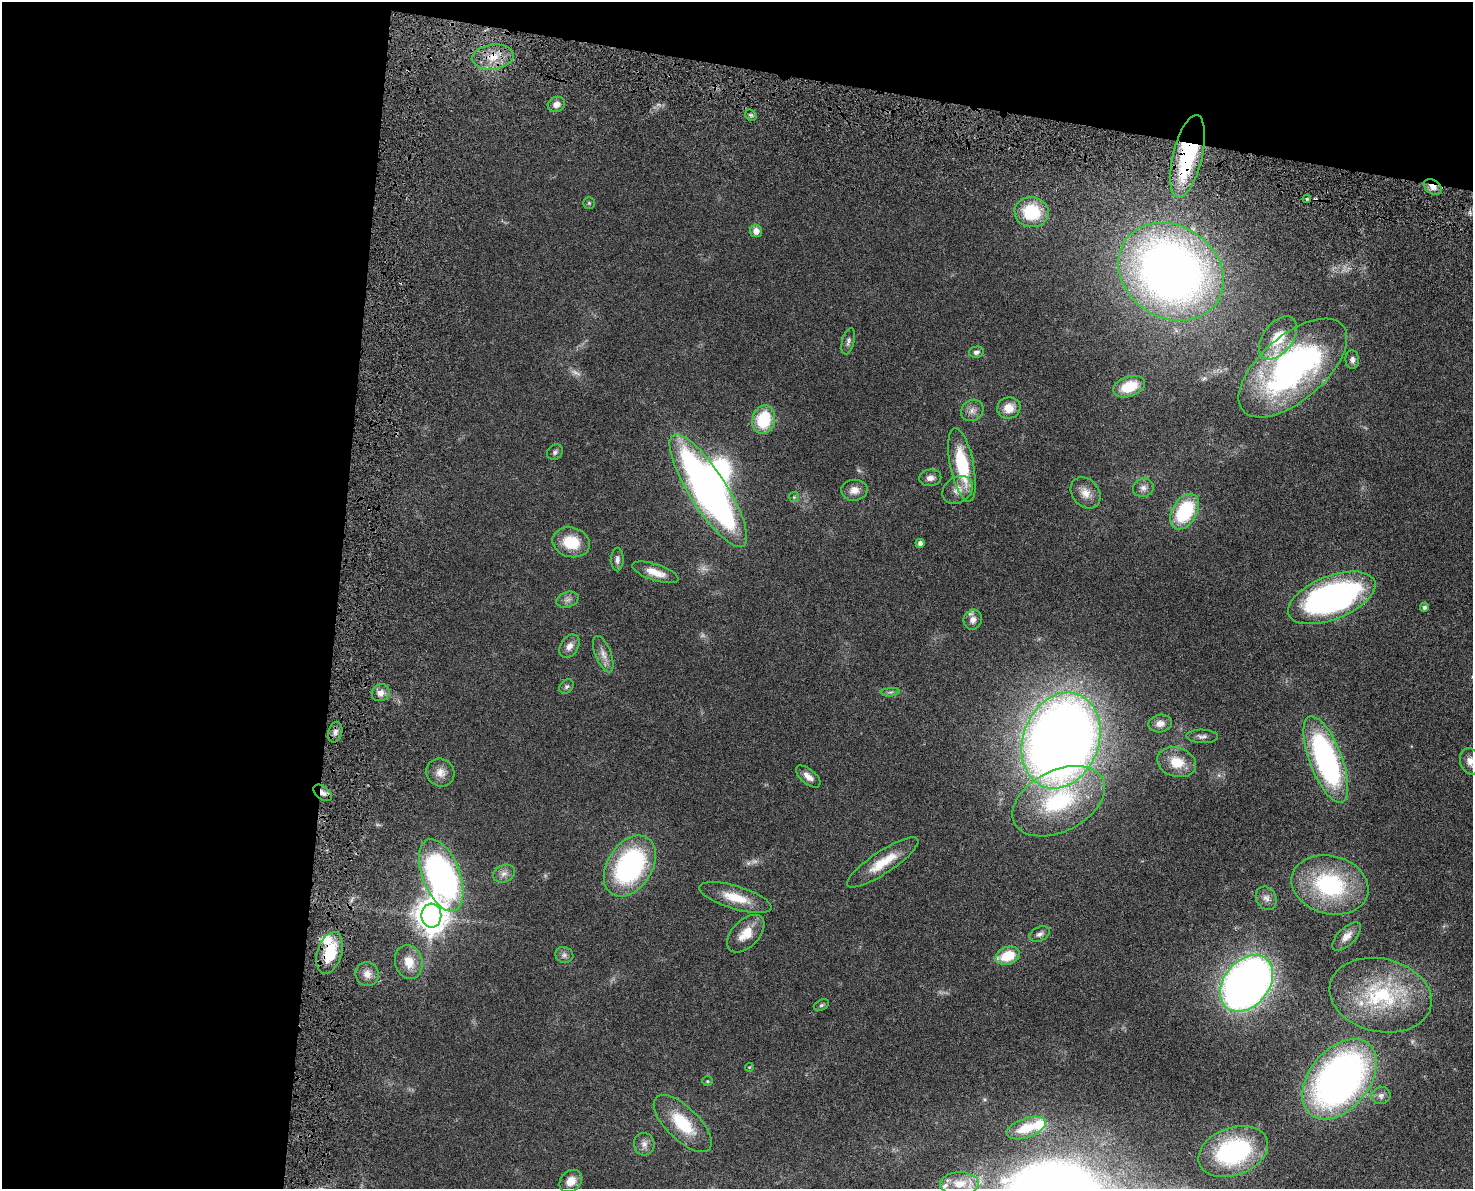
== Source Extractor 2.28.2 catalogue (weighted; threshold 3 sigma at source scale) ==
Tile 1 of 3 x 4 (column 1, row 1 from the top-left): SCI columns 194-1664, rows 3641-4827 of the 4909 x 4905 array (HDU 1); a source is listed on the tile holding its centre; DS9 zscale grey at full resolution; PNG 1475 x 1191 px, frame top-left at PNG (2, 2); each listed source drawn as its Kron ellipse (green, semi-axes under 4 px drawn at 4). Shown black and unused: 29% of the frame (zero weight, under 4 of 8 exposures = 6% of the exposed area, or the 3 px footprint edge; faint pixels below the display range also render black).
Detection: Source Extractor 2.28.2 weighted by HDU 2 'WHT'; one run over the whole footprint, this tile lists its part. Background 0.0272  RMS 0.0022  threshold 0.00916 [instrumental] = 3 sigma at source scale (4.09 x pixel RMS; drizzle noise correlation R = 1.36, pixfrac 0.8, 0.05/0.05 arcsec/px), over >= 5 px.
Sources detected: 93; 3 too faint to see at this stretch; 1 inside a brighter object's white glare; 2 cosmic-ray / hot-pixel residue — neither listed nor drawn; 5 inside a brighter listed object's ellipse — not listed separately; the other 82 listed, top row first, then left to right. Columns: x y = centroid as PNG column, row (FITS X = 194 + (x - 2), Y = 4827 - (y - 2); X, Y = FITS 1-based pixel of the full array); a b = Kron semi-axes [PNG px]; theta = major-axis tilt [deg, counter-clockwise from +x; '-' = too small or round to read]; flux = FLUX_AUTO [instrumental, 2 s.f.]
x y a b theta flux
493 57 20 12 6 4.3
556 104 9 7 24 1.5
751 115 6 5 - 0.37
1187 156 42 14 77 23
1433 187 10 6 -33 1.4
1307 199 4 4 - 0.32
589 203 6 6 - 0.3
1032 212 17 15 -10 9.7
756 231 6 6 - 1.5
1171 272 55 46 -33 170
1278 338 24 15 53 5.7
848 341 13 6 76 0.72
976 352 7 5 13 0.63
1352 360 9 7 -86 0.78
1293 368 66 32 41 59
1129 387 16 10 19 5.8
1009 408 11 10 - 2.8
972 410 12 10 35 1.3
764 420 14 11 75 9.4
555 452 8 7 - 0.63
962 465 37 11 -78 12
930 478 11 8 8 1.2
1143 488 10 9 - 1.1
854 490 13 10 4 1.8
958 490 16 13 36 2.2
708 491 66 18 -58 110
1086 493 17 13 -50 2.5
794 497 5 5 - 0.25
1185 511 19 12 60 14
571 542 19 15 -14 6.2
920 543 4 4 - 0.89
617 559 12 6 89 0.79
655 572 24 8 -18 2.8
1332 598 46 21 21 65
567 600 11 7 18 0.91
1424 607 4 4 - 0.63
973 620 10 9 - 1.4
569 646 13 9 58 1.4
603 654 19 8 -68 1.7
567 686 8 6 44 0.52
890 692 9 3 5 0.45
381 693 9 8 - 1.3
1160 724 12 9 11 1.6
335 732 10 7 75 0.97
1202 736 16 7 -2 1
1061 740 49 38 69 300
1326 759 46 16 -69 47
1470 761 13 10 -73 1.5
1177 762 20 14 -16 4.9
440 773 14 13 - 2
808 776 15 7 -40 1.4
323 793 11 6 -39 1.1
1059 801 49 30 27 22
883 862 42 11 34 5.7
630 866 33 22 58 36
504 874 11 8 23 1.2
441 875 38 19 -69 77
1330 885 39 29 -15 23
735 898 37 11 -17 5.4
1266 898 12 10 -60 1.2
431 916 12 10 89 310
746 934 23 13 45 3.9
1040 934 11 7 27 0.83
1347 936 18 8 44 1.6
329 953 21 12 72 7.8
564 955 9 8 - 0.76
1008 956 12 8 20 6.1
409 962 17 13 -75 3.4
367 974 12 11 - 1.7
1247 983 31 22 51 170
1380 995 52 36 -13 21
821 1005 8 5 27 0.4
749 1067 4 4 - 0.18
1340 1079 46 30 51 99
707 1081 5 4 - 0.28
1381 1096 9 8 - 0.88
683 1123 37 16 -44 8.9
1026 1128 20 9 19 5.8
644 1144 11 10 - 1.2
1233 1152 36 24 20 28
571 1181 12 10 43 2.2
959 1184 19 11 2 3.5
Overlapping masked pixels (flux is a lower limit): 5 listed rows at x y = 493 57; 1187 156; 1433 187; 323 793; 329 953
Isophote crosses this tile's border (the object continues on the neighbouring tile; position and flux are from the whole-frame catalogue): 1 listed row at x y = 1470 761